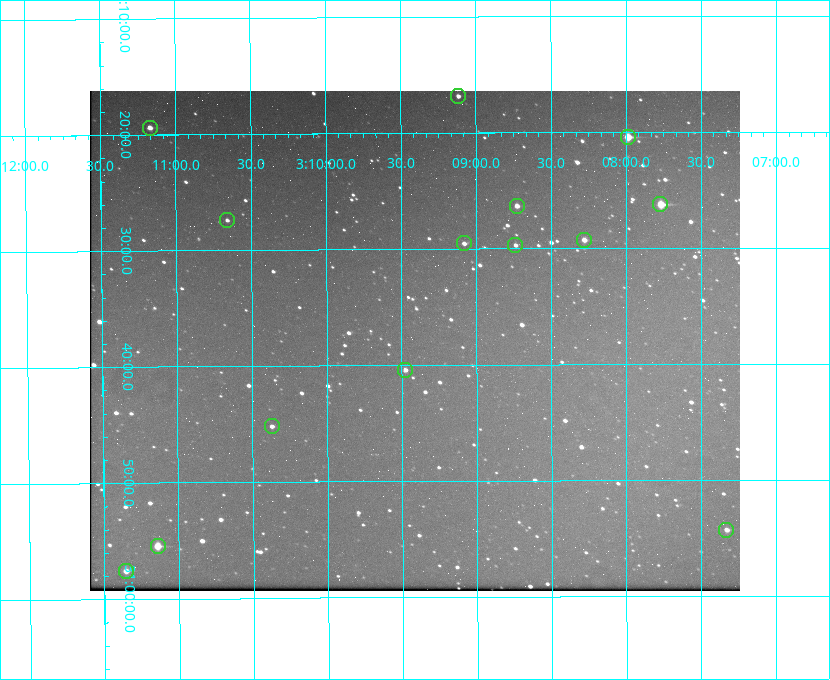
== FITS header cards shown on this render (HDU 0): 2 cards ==
NAXIS1  =                  650 / Width of table row in bytes
NAXIS2  =                  500 / Number of rows in table

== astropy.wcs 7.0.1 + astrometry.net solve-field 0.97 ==
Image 650 x 500 px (HDU 0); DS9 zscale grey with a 90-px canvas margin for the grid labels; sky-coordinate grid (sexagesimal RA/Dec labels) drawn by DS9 from the SOLVED WCS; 14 Tycho-2 reference stars matched to detected sources circled (green)
Header WCS: none
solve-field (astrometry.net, Tycho-2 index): SOLVED blind (the file carries no WCS)
Solved WCS: RA---TAN-SIP/DEC--TAN-SIP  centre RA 03:09:25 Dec +30:38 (47.35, +30.63 deg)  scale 5.17 arcsec/px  FOV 56.0' x 43.1'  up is -180 deg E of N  parity flipped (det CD > 0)
(file carries no celestial WCS; the grid is the blind solution)
Tycho-2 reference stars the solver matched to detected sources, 14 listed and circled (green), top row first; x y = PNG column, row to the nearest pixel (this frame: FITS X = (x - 90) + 1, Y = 500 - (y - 91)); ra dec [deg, ICRS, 3 dp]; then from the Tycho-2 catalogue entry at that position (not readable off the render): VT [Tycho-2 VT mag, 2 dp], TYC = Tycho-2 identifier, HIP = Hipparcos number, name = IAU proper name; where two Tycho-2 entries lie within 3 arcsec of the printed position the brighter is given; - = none
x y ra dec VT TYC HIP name
458 96 47.279 +30.281 11.50 2340-853-1 - -
150 128 47.792 +30.323 11.52 2340-1736-1 - -
628 137 46.997 +30.341 9.26 2339-1426-1 - -
660 204 46.942 +30.437 9.50 2339-1638-1 - -
517 206 47.182 +30.439 11.33 2339-1340-1 - -
227 220 47.665 +30.457 11.70 2340-1064-1 - -
584 240 47.070 +30.488 10.91 2339-1082-1 - -
464 243 47.270 +30.492 11.72 2340-1534-1 - -
515 245 47.184 +30.495 11.78 2339-1503-1 - -
405 370 47.369 +30.674 11.68 2340-1714-1 - -
272 426 47.592 +30.753 11.61 2340-1087-1 - -
726 530 46.832 +30.904 11.42 2339-646-1 - -
158 546 47.785 +30.924 10.11 2340-1700-1 - -
126 571 47.838 +30.960 11.41 2340-1051-1 - -